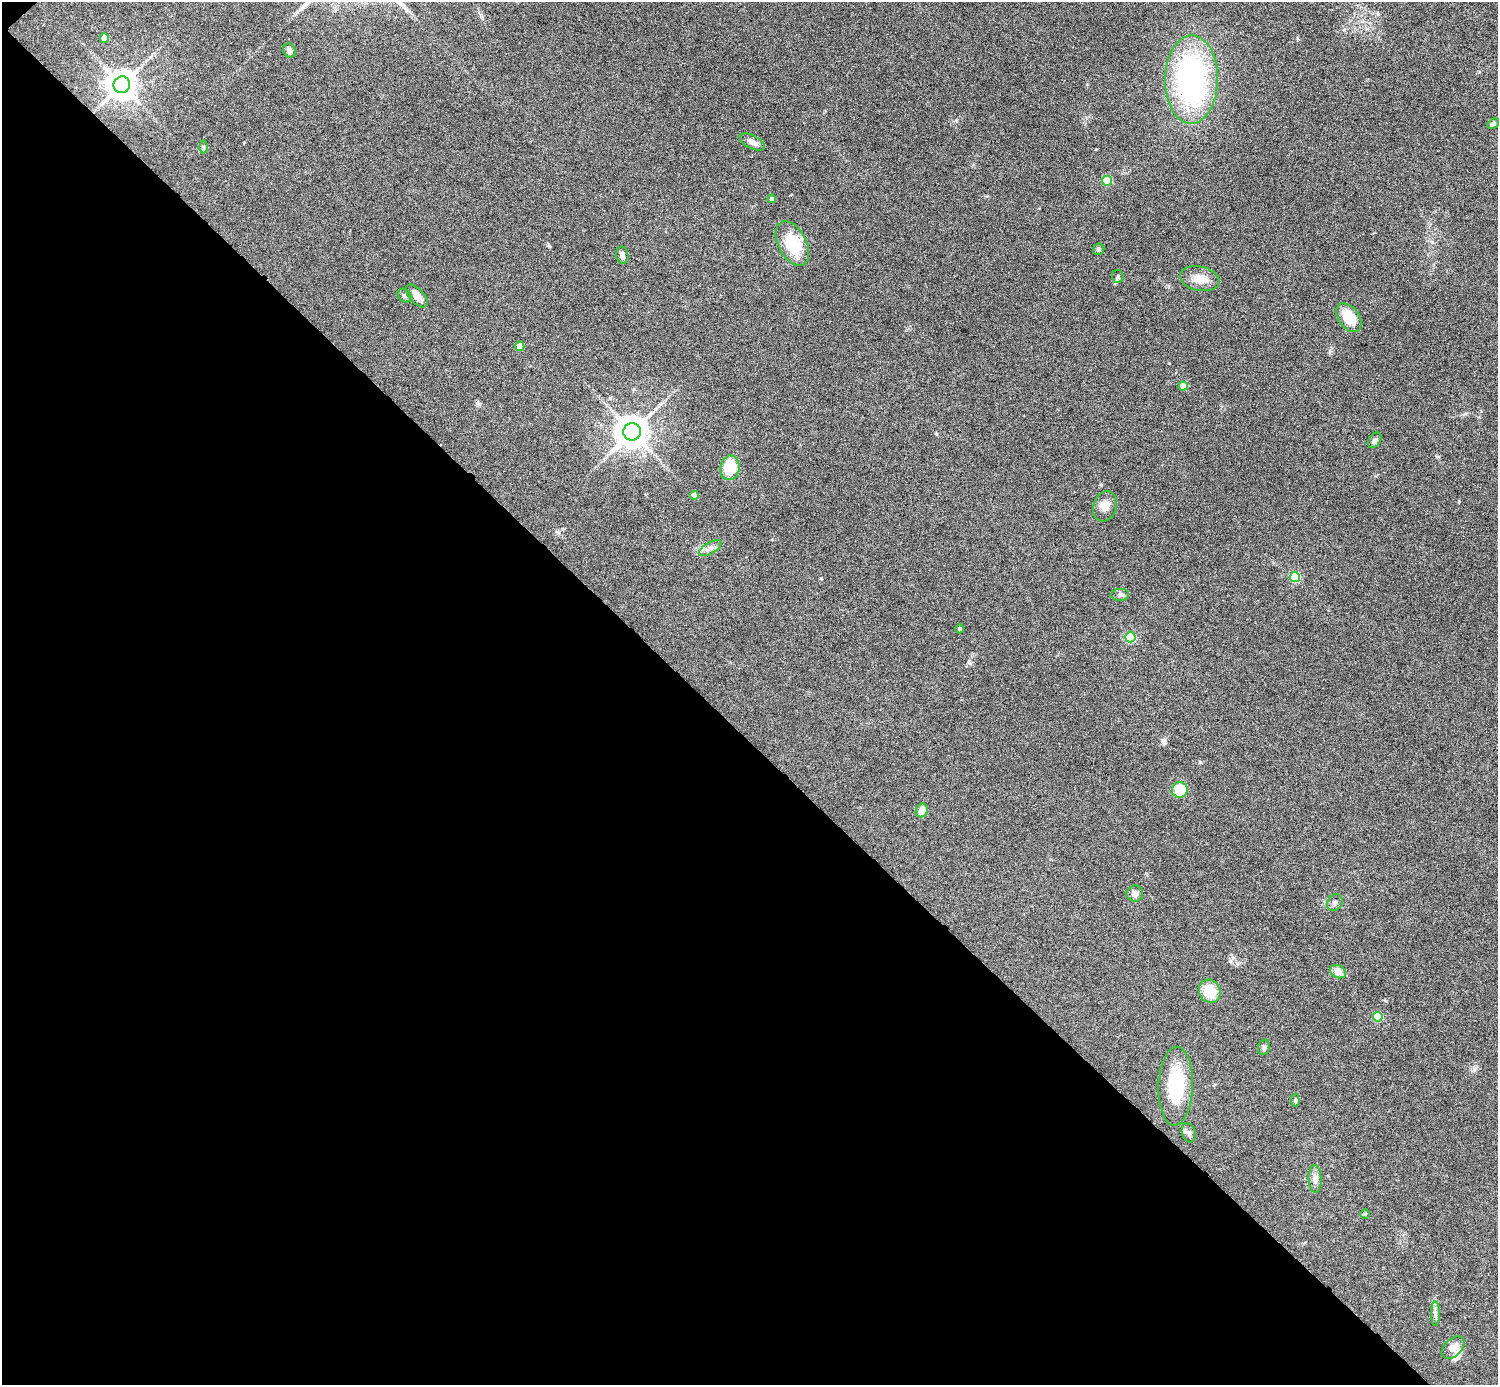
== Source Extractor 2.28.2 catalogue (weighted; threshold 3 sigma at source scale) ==
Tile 9 of 4 x 4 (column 1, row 3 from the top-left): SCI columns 1-1496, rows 1681-3063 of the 5983 x 5982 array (HDU 1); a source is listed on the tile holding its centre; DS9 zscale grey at full resolution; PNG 1500 x 1387 px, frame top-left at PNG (2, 2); each listed source drawn as its Kron ellipse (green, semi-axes under 4 px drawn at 4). Shown black and unused: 47% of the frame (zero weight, under 4 of 8 exposures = <1% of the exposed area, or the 3 px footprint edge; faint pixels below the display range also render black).
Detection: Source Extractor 2.28.2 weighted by HDU 2 'WHT'; one run over the whole footprint, this tile lists its part. Background 0.0717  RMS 0.0044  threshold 0.0178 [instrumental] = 3 sigma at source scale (4.09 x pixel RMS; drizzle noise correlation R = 1.36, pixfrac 0.8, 0.05/0.05 arcsec/px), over >= 5 px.
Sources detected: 45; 1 inside a brighter listed object's ellipse — not listed separately; the other 44 listed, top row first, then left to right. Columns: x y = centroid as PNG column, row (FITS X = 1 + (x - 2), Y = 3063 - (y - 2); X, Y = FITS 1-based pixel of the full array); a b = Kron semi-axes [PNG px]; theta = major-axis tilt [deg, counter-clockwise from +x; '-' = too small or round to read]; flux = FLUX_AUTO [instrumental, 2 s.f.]
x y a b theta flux
104 38 5 4 - 3.6
289 50 7 6 - 1.5
1191 79 44 26 90 89
122 85 8 8 - 590
1493 124 6 4 31 0.84
752 142 13 6 -27 2.5
203 147 6 4 -89 0.55
1107 181 5 5 - 17
772 199 4 4 - 2
792 244 24 14 -62 16
1099 249 6 5 - 0.78
622 255 8 6 -82 1.6
1118 277 6 5 - 0.73
1200 279 20 12 -12 5.5
405 296 8 6 -42 1
417 296 14 7 -48 2.9
1349 318 16 10 -54 10
520 346 5 4 - 5.8
1183 386 4 4 - 5.2
632 432 9 8 - 720
1375 440 8 6 56 1.2
730 468 12 9 80 13
694 495 4 4 - 3.1
1105 506 15 11 71 3.7
710 548 12 5 30 1.8
1295 577 5 5 - 23
1120 595 9 6 3 1.2
960 629 4 4 - 0.99
1130 637 5 5 - 26
1180 790 8 7 - 11
922 810 7 6 - 3.8
1135 894 8 8 - 2.1
1335 903 9 7 58 1.2
1338 972 8 6 -23 3.5
1210 991 12 10 -62 8.8
1378 1017 5 5 - 16
1264 1047 8 6 74 0.88
1176 1086 39 17 88 23
1295 1100 7 4 -88 0.63
1189 1133 10 7 -71 1.3
1315 1179 14 6 -87 2
1365 1214 5 4 - 0.44
1435 1314 12 4 -90 1.2
1453 1348 13 8 44 3.1
Unlisted compact peaks at least as high as the median listed source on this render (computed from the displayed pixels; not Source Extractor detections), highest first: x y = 1200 762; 549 246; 1459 501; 1164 742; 1101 485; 1378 14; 1438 457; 1474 1068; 970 663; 821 578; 1344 30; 478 403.